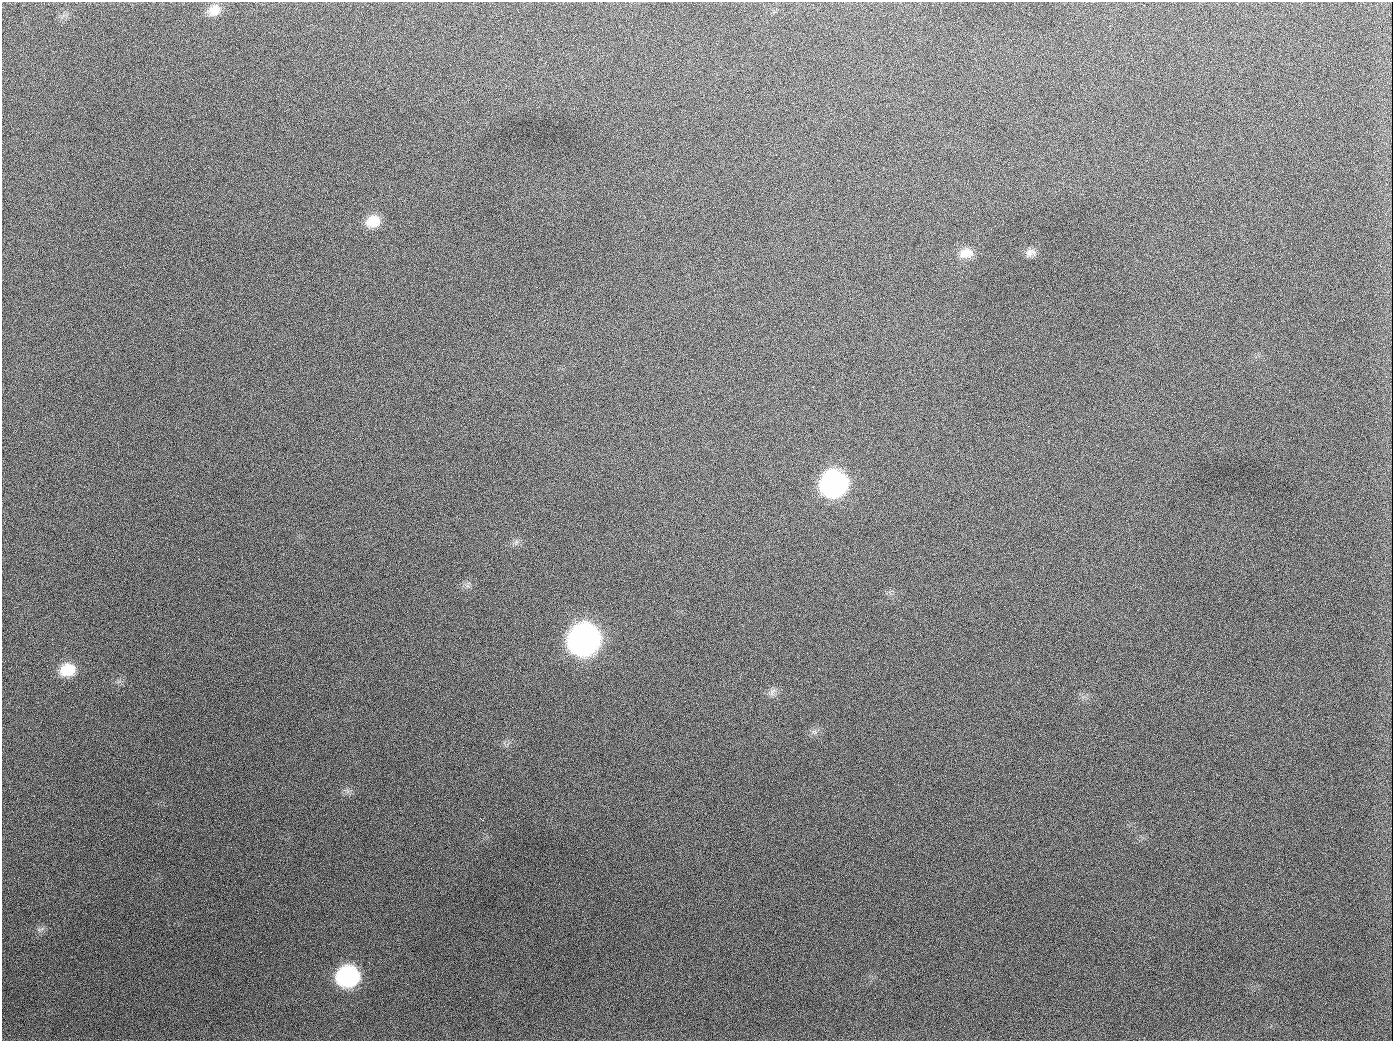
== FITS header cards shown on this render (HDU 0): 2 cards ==
NAXIS1  =                 1391
NAXIS2  =                 1039

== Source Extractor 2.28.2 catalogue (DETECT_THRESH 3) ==
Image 1391 x 1039 px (HDU 0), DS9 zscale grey, 1 PNG px = 1 image px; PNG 1395 x 1043 px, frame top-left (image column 1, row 1039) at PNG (2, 2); no overlay
Background 1920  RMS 80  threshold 240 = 3 sigma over >= 5 px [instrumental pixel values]
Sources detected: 15; all 15 listed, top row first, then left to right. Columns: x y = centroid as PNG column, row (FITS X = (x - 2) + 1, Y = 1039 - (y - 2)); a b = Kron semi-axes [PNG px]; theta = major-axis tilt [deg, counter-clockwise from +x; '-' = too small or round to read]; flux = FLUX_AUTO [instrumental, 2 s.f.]
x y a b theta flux
214 10 16 13 33 6.8e+04
189 126 2 2 - 6.5e+03
373 221 16 13 16 9.7e+04
1030 252 14 9 17 3.3e+04
966 253 18 13 7 6.7e+04
654 407 2 2 - 3.6e+03
833 484 17 16 - 1.7e+06
516 542 7 5 46 1.4e+04
583 640 18 17 - 3.9e+06
67 670 16 13 13 1.3e+05
772 692 12 7 56 2.5e+04
814 732 9 4 -31 1.1e+04
482 820 3 2 - 4.4e+03
348 976 16 15 - 7.7e+05
944 1026 2 2 - 4.3e+03